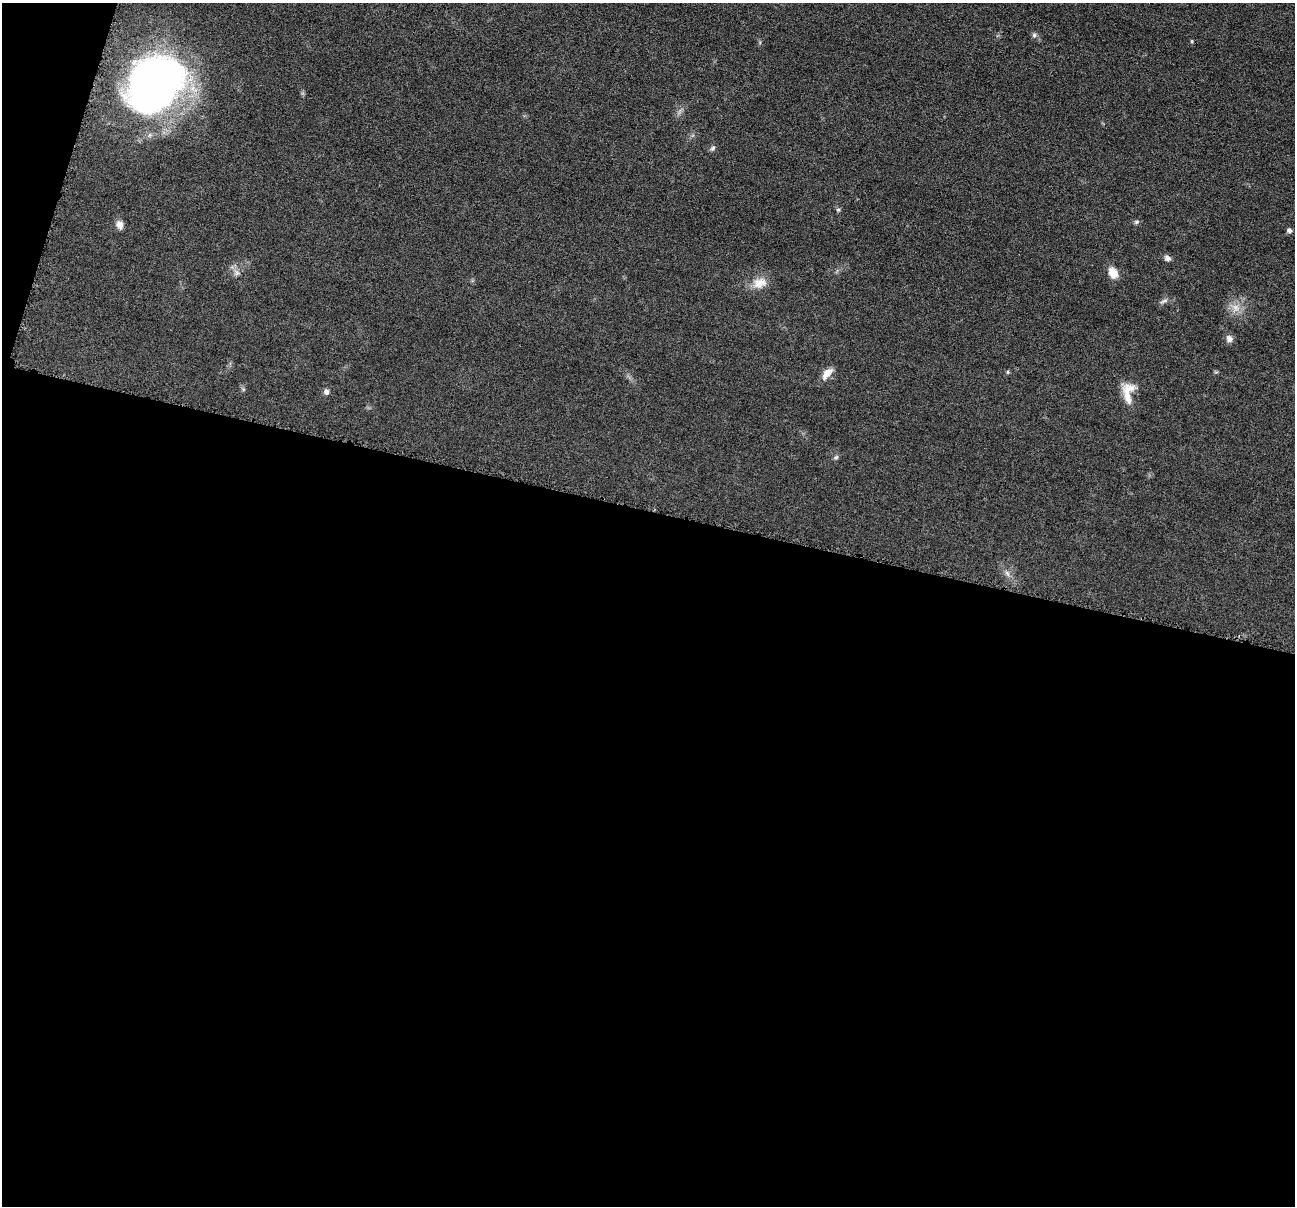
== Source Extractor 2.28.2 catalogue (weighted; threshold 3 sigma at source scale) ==
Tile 13 of 4 x 4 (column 1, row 4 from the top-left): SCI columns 6-1298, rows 255-1458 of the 5184 x 5201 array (HDU 1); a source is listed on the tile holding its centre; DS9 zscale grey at full resolution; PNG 1297 x 1208 px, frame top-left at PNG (2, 3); no overlay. Shown black and unused: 59% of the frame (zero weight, under 4 of 8 exposures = <1% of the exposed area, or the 3 px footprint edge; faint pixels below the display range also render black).
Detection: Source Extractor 2.28.2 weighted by HDU 2 'WHT'; one run over the whole footprint, this tile lists its part. Background 0.036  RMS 0.0036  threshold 0.0148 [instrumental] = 3 sigma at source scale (4.09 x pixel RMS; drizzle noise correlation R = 1.36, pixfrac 0.8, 0.05/0.05 arcsec/px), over >= 5 px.
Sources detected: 21; all 21 listed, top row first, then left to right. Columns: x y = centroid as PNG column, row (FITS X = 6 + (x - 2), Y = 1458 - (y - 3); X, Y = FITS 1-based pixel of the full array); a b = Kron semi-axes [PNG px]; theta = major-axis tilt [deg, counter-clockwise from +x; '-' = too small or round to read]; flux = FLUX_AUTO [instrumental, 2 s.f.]
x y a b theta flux
1034 35 6 6 - 0.75
1192 41 5 3 - 0.33
155 83 52 42 48 190
713 148 8 6 61 0.83
838 210 5 5 - 0.55
1136 222 7 5 15 0.69
120 225 12 8 -74 1.9
1289 230 7 6 - 0.92
1167 258 9 7 -30 1.2
237 273 9 6 90 1.3
1113 273 13 10 -63 3.9
759 283 21 14 16 4.7
1164 301 13 4 20 0.98
1236 308 11 10 - 3
1229 338 10 8 -56 1.6
1008 372 6 4 89 0.41
827 373 16 8 49 3.2
326 392 7 6 - 1.1
1128 392 28 14 85 6.2
836 457 7 5 16 0.64
1007 573 9 6 -60 1.2